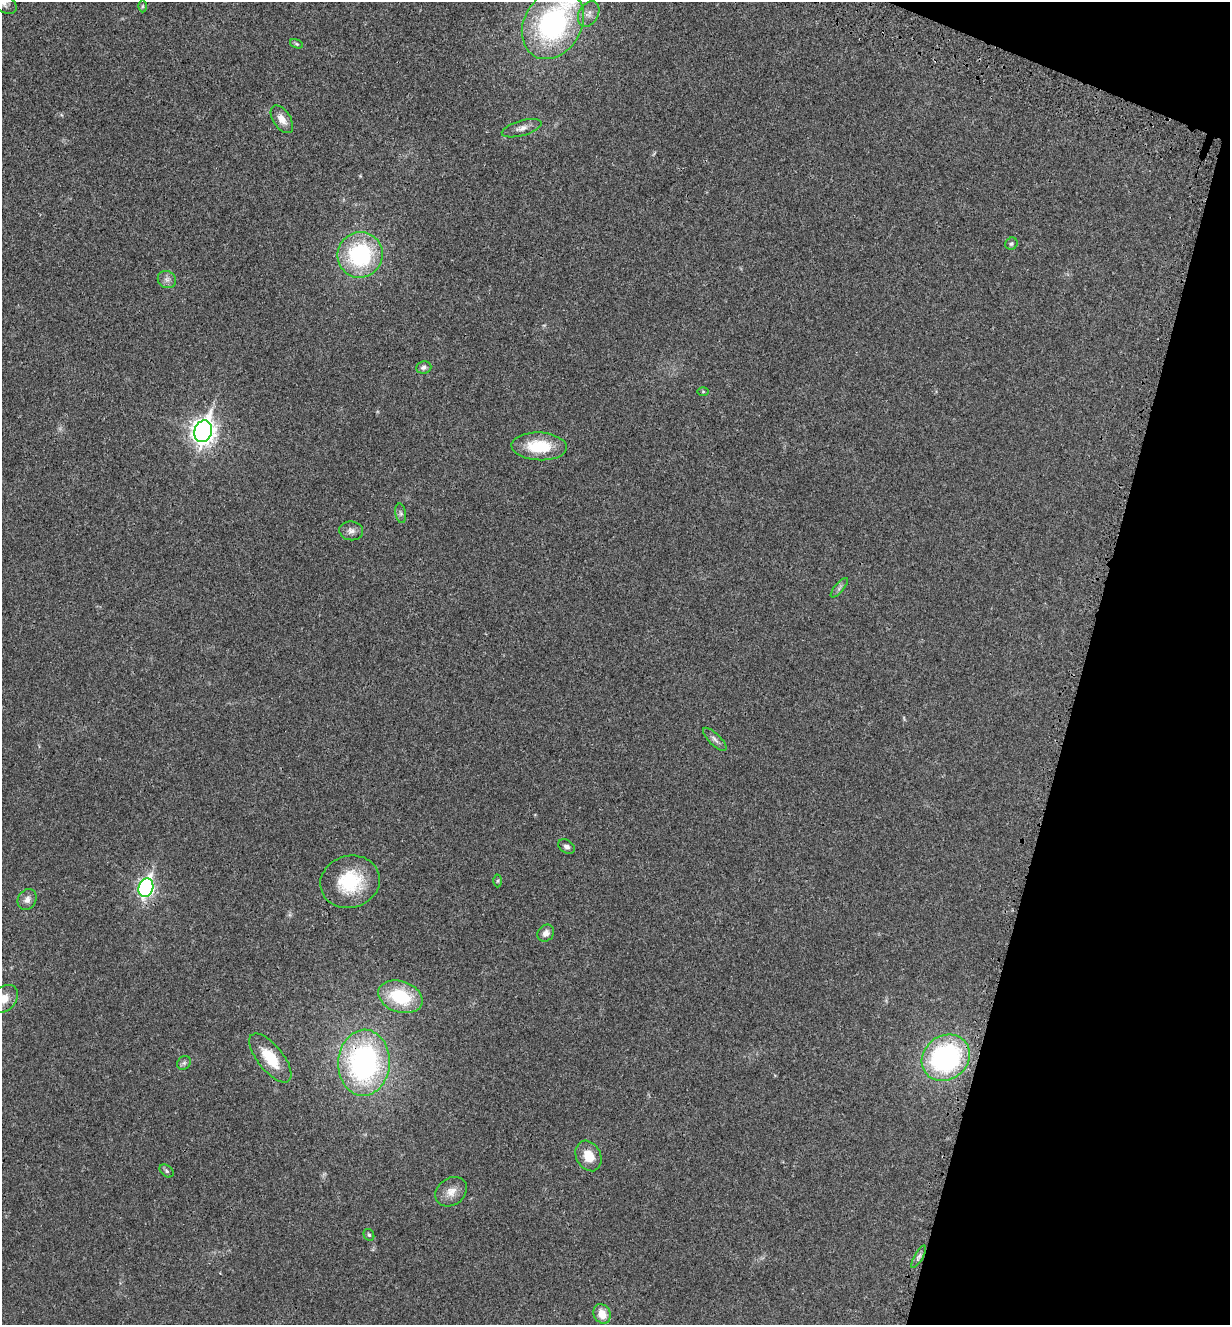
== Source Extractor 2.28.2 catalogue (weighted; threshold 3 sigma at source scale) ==
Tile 8 of 4 x 4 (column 4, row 2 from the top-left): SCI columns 3904-5131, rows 2747-4069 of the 5480 x 5490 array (HDU 1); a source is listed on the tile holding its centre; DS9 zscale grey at full resolution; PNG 1232 x 1327 px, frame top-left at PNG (2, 2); each listed source drawn as its Kron ellipse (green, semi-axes under 4 px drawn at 4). Shown black and unused: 14% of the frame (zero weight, under 3 of 4 exposures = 8% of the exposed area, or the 3 px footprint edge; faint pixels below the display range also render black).
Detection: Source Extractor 2.28.2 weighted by HDU 2 'WHT'; one run over the whole footprint, this tile lists its part. Background 0.022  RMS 0.0035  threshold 0.0156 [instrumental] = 3 sigma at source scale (4.5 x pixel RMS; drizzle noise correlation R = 1.50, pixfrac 1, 0.05/0.05 arcsec/px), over >= 5 px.
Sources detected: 37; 1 too faint to see at this stretch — neither listed nor drawn; the other 36 listed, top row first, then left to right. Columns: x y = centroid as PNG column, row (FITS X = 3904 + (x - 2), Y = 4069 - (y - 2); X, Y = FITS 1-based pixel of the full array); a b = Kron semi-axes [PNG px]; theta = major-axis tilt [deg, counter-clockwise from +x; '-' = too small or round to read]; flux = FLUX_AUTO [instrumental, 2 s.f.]
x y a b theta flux
2 2 16 9 -33 2.5
142 6 6 4 89 0.48
589 14 13 9 59 2.3
553 24 37 28 59 58
296 44 7 4 -21 0.46
282 119 15 8 -57 3.1
522 128 20 7 16 2.4
1011 244 6 5 - 0.72
360 255 23 22 - 35
167 280 9 8 - 1.5
424 367 7 6 - 1.1
703 391 5 3 - 0.34
203 431 11 8 73 260
539 446 28 14 -2 13
401 513 10 5 -79 0.95
351 531 12 9 -7 1.8
839 588 12 4 50 0.91
715 739 15 5 -45 1.4
566 846 9 6 -34 1.1
498 881 6 4 89 0.51
350 882 30 26 16 18
146 888 9 7 73 90
27 899 11 9 59 1.9
546 933 9 7 47 1.9
400 997 23 15 -19 18
4 999 16 12 41 5.2
270 1058 29 12 -51 11
946 1058 25 22 37 60
184 1063 7 6 - 0.82
364 1063 33 26 86 75
589 1156 16 12 -62 5.7
166 1171 8 5 -41 0.69
451 1192 17 13 36 3.7
369 1235 6 5 - 0.56
919 1257 13 4 60 1.1
602 1314 10 8 -63 4.3
Overlapping masked pixels (flux is a lower limit): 1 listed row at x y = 364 1063
Isophote crosses this tile's border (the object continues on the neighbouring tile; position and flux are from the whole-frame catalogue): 2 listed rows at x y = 2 2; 4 999